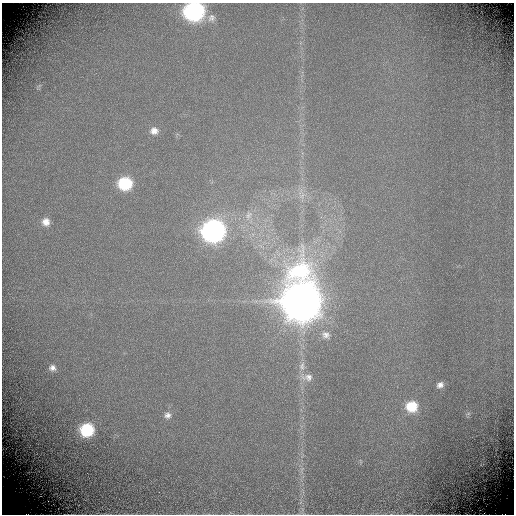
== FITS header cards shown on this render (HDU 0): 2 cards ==
NAXIS1  =                  512 / Required FITS header
NAXIS2  =                  512 / Required FITS header

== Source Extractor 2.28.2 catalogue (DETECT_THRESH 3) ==
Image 512 x 512 px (HDU 0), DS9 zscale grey, 1 PNG px = 1 image px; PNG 516 x 516 px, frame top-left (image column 1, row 512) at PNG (2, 3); no overlay
Background -1.13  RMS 0.53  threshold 1.59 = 3 sigma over >= 5 px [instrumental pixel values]
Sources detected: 20; all 20 listed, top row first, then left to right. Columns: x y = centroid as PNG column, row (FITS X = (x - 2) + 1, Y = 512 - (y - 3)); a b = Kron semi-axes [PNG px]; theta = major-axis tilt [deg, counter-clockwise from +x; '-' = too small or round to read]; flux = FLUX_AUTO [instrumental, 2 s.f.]
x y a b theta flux
194 11 12 10 7 14000
211 18 11 11 - 230
39 86 11 4 49 72
154 131 11 10 - 290
125 183 10 9 - 2700
302 196 10 7 49 200
248 215 13 11 64 370
46 222 10 9 - 330
213 231 12 11 - 25000
301 301 17 14 -88 210000
326 335 13 11 -22 280
302 366 14 9 85 310
52 368 9 8 - 190
307 377 20 10 -5 370
440 385 8 6 34 180
412 406 11 10 - 1200
468 414 8 4 9 71
167 415 9 9 - 180
87 430 10 9 - 2800
302 469 11 4 60 110
At the frame edge (FLAGS 8, measured only in part): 1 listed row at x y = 194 11

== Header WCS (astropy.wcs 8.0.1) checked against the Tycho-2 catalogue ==
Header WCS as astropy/WCSLIB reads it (CRVAL/CRPIX/CD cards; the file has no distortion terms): RA---TAN/DEC--TAN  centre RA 02:02:45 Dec +60:16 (30.69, +60.26 deg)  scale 0.422 arcsec/px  FOV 3.6' x 3.6'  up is +24 deg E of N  parity normal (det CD < 0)
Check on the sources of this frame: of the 20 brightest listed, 3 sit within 1.5 arcsec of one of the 4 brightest Tycho-2 stars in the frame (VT <= 11.90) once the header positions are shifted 0.04 arcsec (0.02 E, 0.03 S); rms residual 0.42 arcsec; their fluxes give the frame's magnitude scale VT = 22.27 - 2.5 log10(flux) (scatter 0.00 mag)
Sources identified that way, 3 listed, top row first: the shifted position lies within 1.5 arcsec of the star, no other Tycho-2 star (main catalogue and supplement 1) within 3.0 arcsec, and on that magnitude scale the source's flux lands within +1.5 / -3 mag of the star's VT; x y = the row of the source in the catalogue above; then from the Tycho-2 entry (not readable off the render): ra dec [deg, ICRS J2000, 3 dp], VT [Tycho-2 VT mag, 2 dp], TYC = Tycho-2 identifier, HIP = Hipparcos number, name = IAU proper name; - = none
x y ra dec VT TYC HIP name
194 11 30.727 +60.283 11.90 4033-2414-1 - -
213 231 30.701 +60.261 11.27 4033-2087-1 - -
301 301 30.675 +60.257 9.18 4033-2423-1 - -